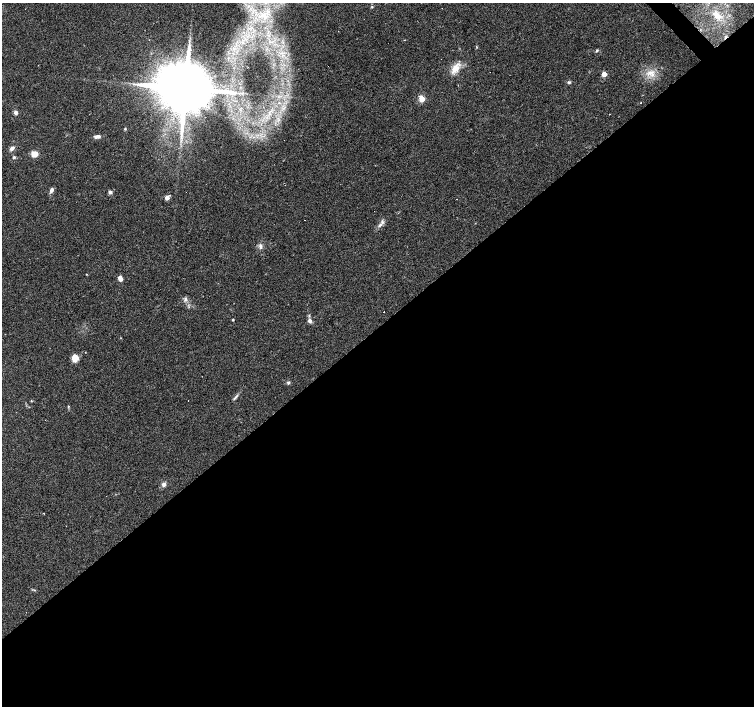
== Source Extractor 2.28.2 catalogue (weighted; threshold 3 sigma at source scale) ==
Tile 15 of 4 x 4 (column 3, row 4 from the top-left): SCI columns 3008-4510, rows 209-1616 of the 6014 x 5983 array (HDU 1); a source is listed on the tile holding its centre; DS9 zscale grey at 2 x 2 block average (1 PNG px = mean of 2 x 2 image px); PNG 756 x 708 px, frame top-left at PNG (2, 3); no overlay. Shown black and unused: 54% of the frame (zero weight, under 2 of 3 exposures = <1% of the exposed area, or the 3 px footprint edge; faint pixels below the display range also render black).
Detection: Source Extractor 2.28.2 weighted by HDU 2 'WHT'; one run over the whole footprint, this tile lists its part. Background 0.074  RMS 0.0064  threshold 0.0287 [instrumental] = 3 sigma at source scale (4.5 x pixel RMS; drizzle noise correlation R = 1.50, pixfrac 1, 0.0396/0.0396 arcsec/px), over >= 5 px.
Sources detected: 40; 6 cosmic-ray / hot-pixel residue — not listed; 1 inside a brighter listed object's ellipse — not listed separately; the other 33 listed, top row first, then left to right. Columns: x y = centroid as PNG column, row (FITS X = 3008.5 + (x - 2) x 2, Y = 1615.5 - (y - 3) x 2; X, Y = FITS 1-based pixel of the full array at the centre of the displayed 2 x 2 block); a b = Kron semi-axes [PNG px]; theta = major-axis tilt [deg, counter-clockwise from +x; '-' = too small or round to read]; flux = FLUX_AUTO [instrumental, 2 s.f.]
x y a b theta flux
372 7 3 2 - 1.1
717 16 14 7 -44 15
597 50 4 3 - 1.6
455 68 15 8 58 16
650 73 8 2 56 3.7
604 74 3 3 - 22
569 82 5 3 - 2
185 88 13 11 31 14000
421 99 3 3 - 33
279 103 3 3 - 1.6
16 112 3 3 - 6.7
125 129 3 3 - 1.2
97 137 8 4 7 5.6
12 148 6 4 50 5.3
35 154 6 5 - 15
14 157 4 3 - 1.8
51 190 6 4 72 4.9
110 192 5 5 - 3
167 198 4 3 - 11
457 199 2 2 - 0.37
380 225 7 3 43 4.2
260 247 5 4 - 3.4
86 274 3 2 - 0.68
120 278 5 3 - 11
185 299 6 4 78 3.3
233 320 3 2 - 1.1
309 320 5 4 - 5
75 358 7 6 - 15
288 383 4 4 - 2.2
235 397 9 3 54 3.1
31 401 3 2 - 0.78
68 406 3 2 - 1
164 484 5 4 - 5.3